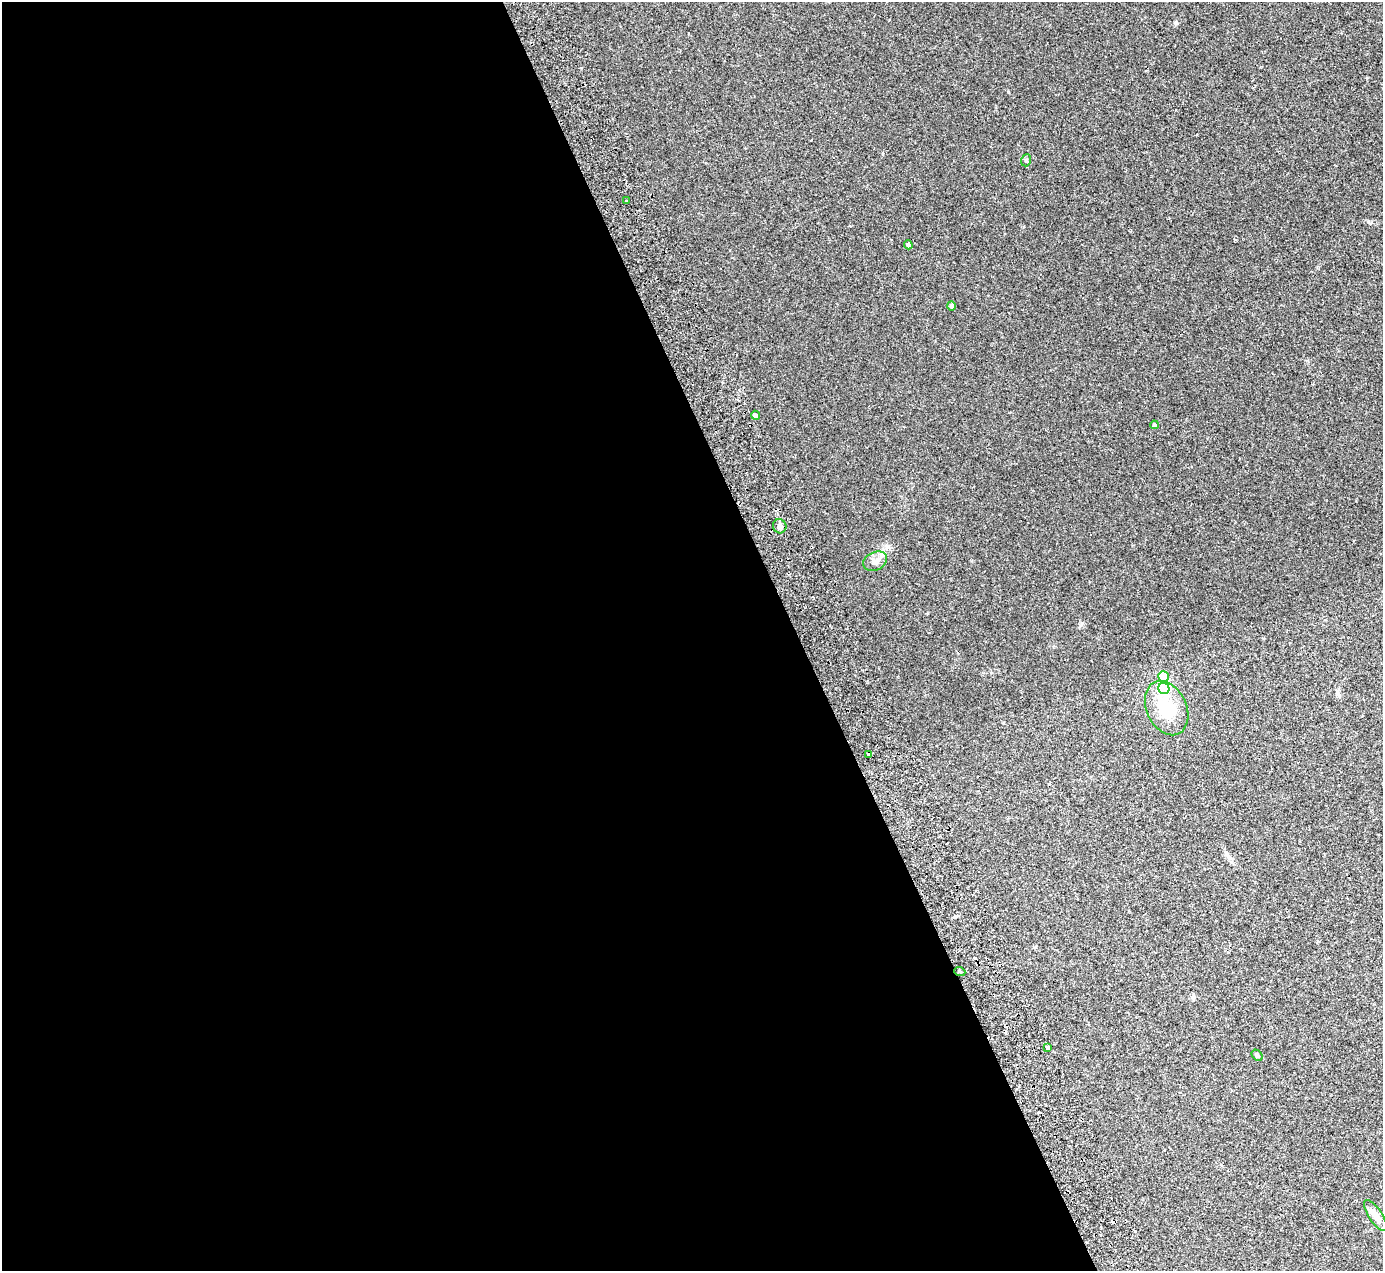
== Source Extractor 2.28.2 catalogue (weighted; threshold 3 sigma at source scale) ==
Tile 9 of 4 x 4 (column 1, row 3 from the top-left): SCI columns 58-1438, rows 1579-2847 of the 5637 x 5567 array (HDU 1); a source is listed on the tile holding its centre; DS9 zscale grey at full resolution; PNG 1385 x 1273 px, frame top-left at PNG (2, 2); each listed source drawn as its Kron ellipse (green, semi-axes under 4 px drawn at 4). Shown black and unused: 58% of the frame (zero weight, under 2 of 3 exposures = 3% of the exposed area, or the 3 px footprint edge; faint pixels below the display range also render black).
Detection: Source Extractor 2.28.2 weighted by HDU 2 'WHT'; one run over the whole footprint, this tile lists its part. Background 0.0185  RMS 0.0063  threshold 0.0286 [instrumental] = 3 sigma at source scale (4.5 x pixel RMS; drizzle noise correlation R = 1.50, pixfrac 1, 0.05/0.05 arcsec/px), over >= 5 px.
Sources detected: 20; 4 cosmic-ray / hot-pixel residue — neither listed nor drawn; the other 16 listed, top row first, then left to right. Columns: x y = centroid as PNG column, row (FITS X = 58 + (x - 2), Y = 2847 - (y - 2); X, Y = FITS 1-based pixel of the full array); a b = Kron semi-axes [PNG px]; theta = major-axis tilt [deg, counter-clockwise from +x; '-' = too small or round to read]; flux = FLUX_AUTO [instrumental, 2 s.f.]
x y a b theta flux
1026 160 6 5 - 0.96
627 201 3 3 - 1
908 245 4 4 - 1.5
951 306 4 4 - 1.4
755 415 5 3 - 16
1154 425 4 4 - 1.1
780 526 7 6 - 2.3
875 561 12 9 26 3.8
1163 677 5 5 - 19
1164 688 6 5 - 44
1167 708 28 20 -65 22
869 755 4 3 - 3.5
960 972 5 3 - 0.74
1048 1047 4 4 - 3.8
1257 1055 6 4 -49 1.2
1376 1216 18 7 -56 5.7
Overlapping masked pixels (flux is a lower limit): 1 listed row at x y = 869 755
Unlisted compact peaks at least as high as the median listed source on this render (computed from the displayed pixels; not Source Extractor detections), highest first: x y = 1176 23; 1368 221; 1367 78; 1082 623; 581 68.